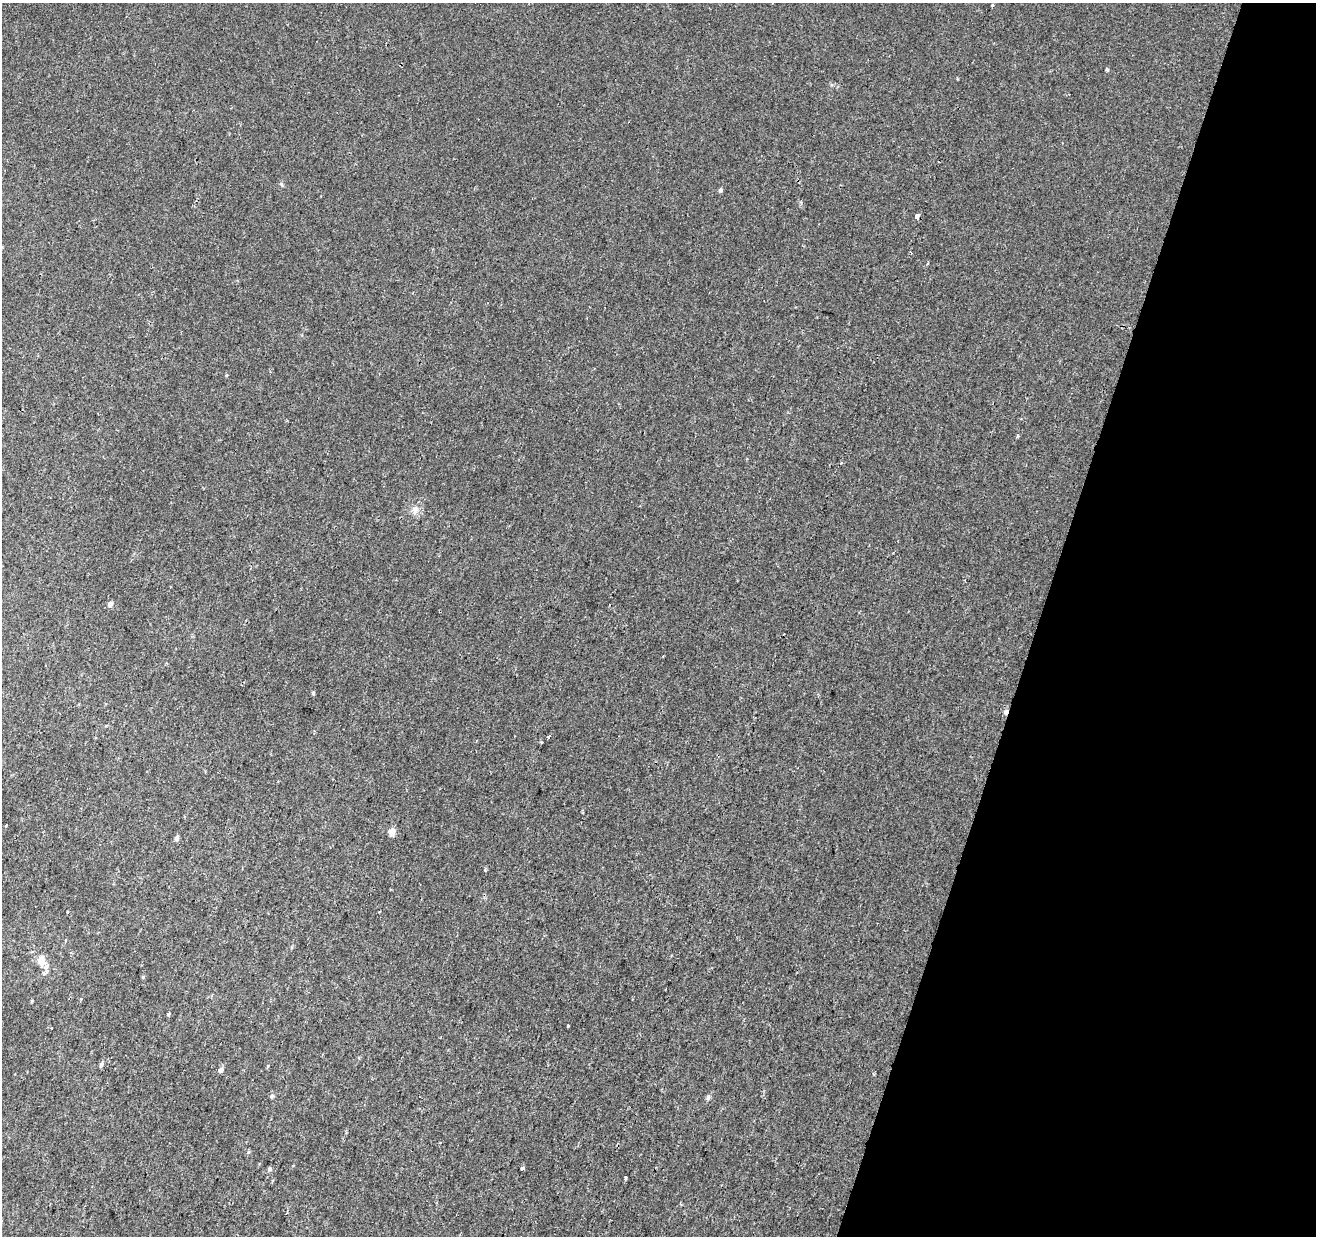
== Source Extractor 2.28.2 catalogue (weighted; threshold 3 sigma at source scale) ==
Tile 8 of 4 x 4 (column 4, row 2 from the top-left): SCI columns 3968-5281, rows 2791-4024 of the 5293 x 5519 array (HDU 1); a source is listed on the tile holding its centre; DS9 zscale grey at full resolution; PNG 1318 x 1238 px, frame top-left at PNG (2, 3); no overlay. Shown black and unused: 21% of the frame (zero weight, under 2 of 3 exposures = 2% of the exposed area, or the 3 px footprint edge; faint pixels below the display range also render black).
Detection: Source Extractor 2.28.2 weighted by HDU 2 'WHT'; one run over the whole footprint, this tile lists its part. Background 0.00152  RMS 0.0029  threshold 0.0131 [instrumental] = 3 sigma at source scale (4.5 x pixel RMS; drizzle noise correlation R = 1.50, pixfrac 1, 0.0396/0.0396 arcsec/px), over >= 5 px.
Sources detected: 27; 1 cosmic-ray / hot-pixel residue — not listed; the other 26 listed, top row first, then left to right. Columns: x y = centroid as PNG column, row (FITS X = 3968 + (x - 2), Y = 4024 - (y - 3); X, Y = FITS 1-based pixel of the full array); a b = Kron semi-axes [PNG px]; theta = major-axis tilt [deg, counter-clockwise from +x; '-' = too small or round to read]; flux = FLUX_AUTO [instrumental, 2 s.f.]
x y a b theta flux
993 5 3 3 - 0.49
1107 70 5 3 - 0.38
720 190 5 4 - 0.53
917 216 4 3 - 16
415 510 11 8 89 1.5
110 604 5 5 - 1.4
313 693 4 3 - 0.44
1006 712 5 4 - 1.2
549 736 4 3 - 2
6 826 3 2 - 0.27
392 832 8 8 - 1.3
177 838 5 4 - 1
41 961 7 6 - 3.2
46 966 10 6 46 1.1
143 977 5 4 - 0.28
168 1014 4 4 - 0.43
568 1025 3 3 - 0.4
101 1064 6 4 70 0.76
268 1066 5 3 - 0.26
221 1070 6 4 33 1.1
272 1096 6 4 71 0.37
708 1097 6 5 - 0.5
248 1152 6 3 70 0.32
522 1168 4 3 - 1
269 1169 5 5 - 0.53
626 1178 4 3 - 1.2
Overlapping masked pixels (flux is a lower limit): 2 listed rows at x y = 917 216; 1006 712
Unlisted compact peaks at least as high as the median listed source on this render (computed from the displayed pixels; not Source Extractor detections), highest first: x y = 281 184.